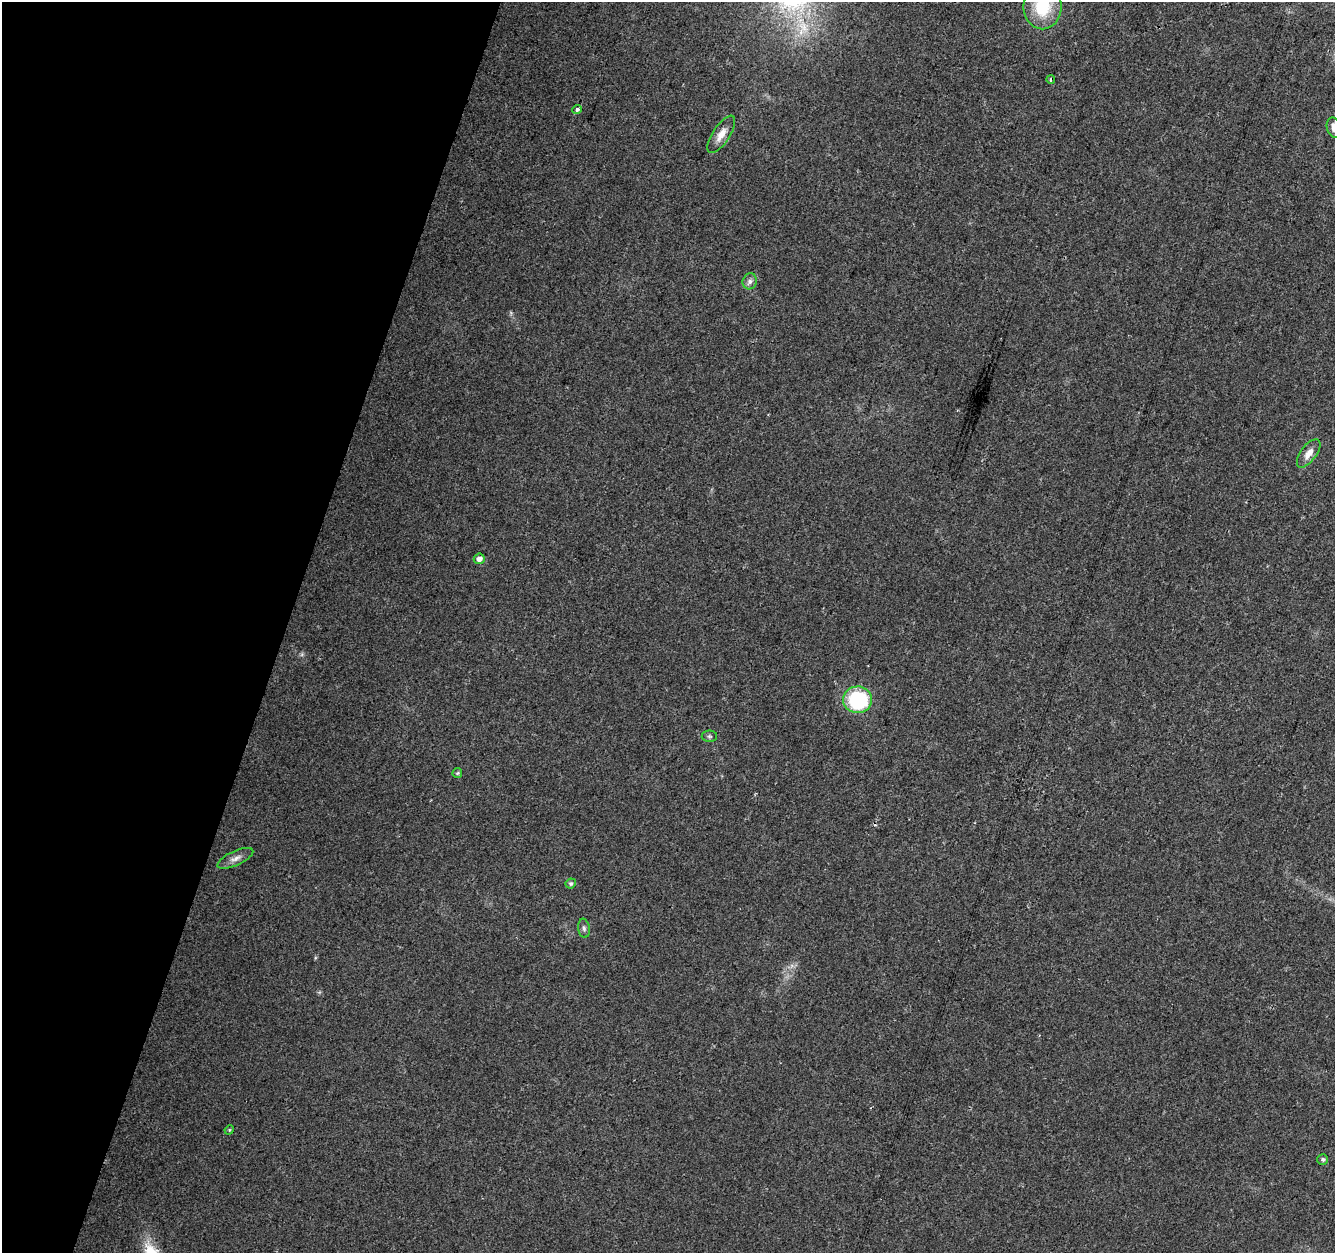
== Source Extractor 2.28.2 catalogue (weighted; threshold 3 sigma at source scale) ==
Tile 9 of 4 x 4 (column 1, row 3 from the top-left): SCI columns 8-1340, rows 1532-2782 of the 5338 x 5499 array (HDU 1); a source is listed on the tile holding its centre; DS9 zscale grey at full resolution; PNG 1337 x 1255 px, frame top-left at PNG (2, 2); each listed source drawn as its Kron ellipse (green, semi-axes under 4 px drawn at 4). Shown black and unused: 21% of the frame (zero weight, under 2 of 3 exposures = <1% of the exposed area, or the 3 px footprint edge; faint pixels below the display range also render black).
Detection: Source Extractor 2.28.2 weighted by HDU 2 'WHT'; one run over the whole footprint, this tile lists its part. Background 0.0384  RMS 0.0071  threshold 0.0319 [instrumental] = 3 sigma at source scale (4.5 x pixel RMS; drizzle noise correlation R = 1.50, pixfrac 1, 0.0396/0.0396 arcsec/px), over >= 5 px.
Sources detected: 17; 1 cosmic-ray / hot-pixel residue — neither listed nor drawn; the other 16 listed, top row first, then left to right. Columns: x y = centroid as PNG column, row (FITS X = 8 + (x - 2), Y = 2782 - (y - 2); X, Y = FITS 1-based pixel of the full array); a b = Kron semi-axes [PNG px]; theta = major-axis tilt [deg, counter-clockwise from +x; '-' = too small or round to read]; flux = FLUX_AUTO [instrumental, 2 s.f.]
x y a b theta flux
1042 7 22 19 -90 35
1051 80 4 4 - 1.5
577 110 5 4 - 2.2
1334 128 10 7 -76 5.7
721 134 21 8 57 8
750 281 8 7 - 2.8
1309 453 16 8 53 6.8
479 559 5 5 - 4.3
858 700 14 13 - 69
709 736 7 5 0 1.5
457 773 5 5 - 0.87
235 858 19 7 25 4.7
571 883 5 5 - 1.2
584 928 9 6 -82 1.8
229 1130 5 4 - 0.76
1323 1159 5 5 - 1.5
Isophote crosses this tile's border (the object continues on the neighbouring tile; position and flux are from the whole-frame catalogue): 2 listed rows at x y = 1042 7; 1334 128